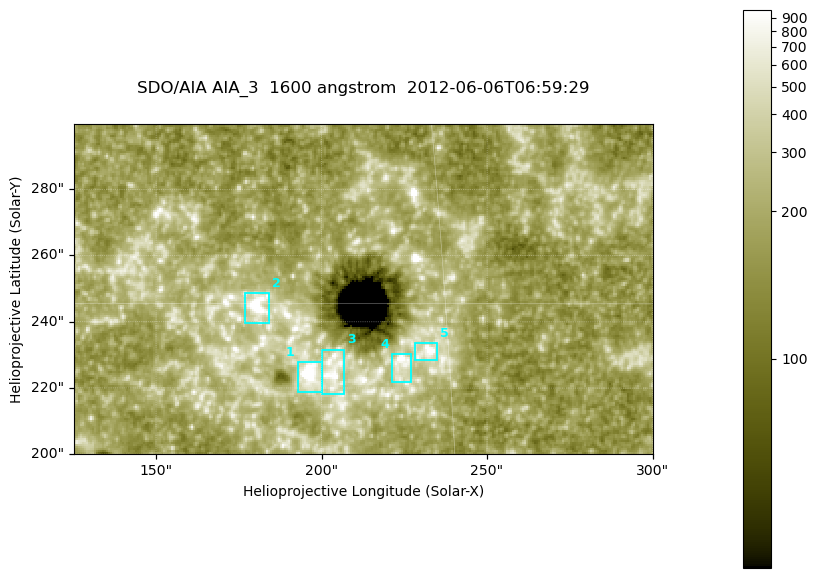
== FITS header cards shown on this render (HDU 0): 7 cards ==
TELESCOP= 'SDO/AIA '
INSTRUME= 'AIA_3   '
WAVELNTH=                 1600
WAVEUNIT= 'angstrom'
DATE-OBS= '2012-06-06T06:59:29.12'
CTYPE1  = 'HPLN-TAN'
CTYPE2  = 'HPLT-TAN'

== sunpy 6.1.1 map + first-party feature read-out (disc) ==
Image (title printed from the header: SDO/AIA AIA_3  1600 angstrom  2012-06-06T06:59:29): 287 x 164 px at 0.609 arcsec/px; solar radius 946 arcsec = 1552 px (partial field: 0.6% of the solar disc is inside the frame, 100% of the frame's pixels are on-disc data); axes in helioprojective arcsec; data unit not stated in the header (colour bar unlabelled)
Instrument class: DISC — disc imager (sunpy class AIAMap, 1600 A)
Bright regions (active regions / flare kernels): reference = the on-disc median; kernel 3 px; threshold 5 sigma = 335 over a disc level ~182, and >= 1.15x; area >= 47 px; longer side >= 3 px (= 1.8 arcsec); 5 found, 5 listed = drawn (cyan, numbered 1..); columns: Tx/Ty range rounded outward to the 2 arcsec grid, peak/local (2 s.f.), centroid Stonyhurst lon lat
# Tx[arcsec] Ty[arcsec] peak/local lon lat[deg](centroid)
1 192..200 218..228 13 +12 +14
2 176..184 238..250 15 +11 +15
3 200..208 218..232 6 +13 +14
4 220..228 222..232 7.7 +14 +14
5 228..236 228..234 6.7 +15 +14